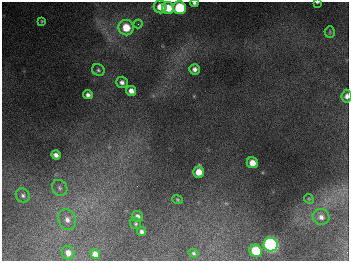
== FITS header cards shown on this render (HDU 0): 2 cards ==
NAXIS1  =                  347
NAXIS2  =                  259

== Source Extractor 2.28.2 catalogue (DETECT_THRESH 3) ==
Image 347 x 259 px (HDU 0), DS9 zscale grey, 1 PNG px = 1 image px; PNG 351 x 263 px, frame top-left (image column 1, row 259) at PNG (2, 2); each listed source drawn as its Kron ellipse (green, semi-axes under 4 px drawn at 4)
Background 672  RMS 51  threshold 153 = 3 sigma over >= 5 px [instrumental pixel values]
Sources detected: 32; all 32 listed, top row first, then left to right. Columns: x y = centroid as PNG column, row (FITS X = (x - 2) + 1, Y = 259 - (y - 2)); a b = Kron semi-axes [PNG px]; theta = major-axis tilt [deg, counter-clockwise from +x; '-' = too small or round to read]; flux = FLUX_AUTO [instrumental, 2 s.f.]
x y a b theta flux
317 2 3 2 - 3.3e+03
194 3 4 3 - 6.3e+03
160 7 6 6 - 4.4e+04
168 8 6 6 - 6.5e+04
179 8 6 6 - 2.6e+05
42 21 4 4 - 3.7e+03
138 24 4 4 - 5.6e+03
126 28 8 7 - 8.3e+04
330 32 5 5 - 4.7e+03
195 69 5 5 - 1.3e+04
98 70 6 5 - 6.8e+03
122 82 6 5 - 1.3e+04
131 91 5 5 - 2.2e+04
88 95 5 4 - 1.2e+04
346 96 6 5 - 1.4e+04
56 155 5 4 - 1.5e+04
252 163 6 5 - 3.5e+04
199 172 6 5 - 3.8e+04
60 188 8 7 - 1.3e+04
23 195 7 6 - 1.1e+04
177 199 5 4 - 4.2e+03
309 199 5 4 - 3.9e+03
137 216 6 5 - 1.3e+04
321 217 8 7 - 1.6e+04
67 220 11 8 -68 2.3e+04
136 224 5 5 - 5.5e+03
141 232 4 3 - 9.7e+03
271 245 7 6 - 1.1e+06
256 251 6 6 - 1.2e+05
68 253 7 6 - 2.0e+04
193 253 5 4 - 5.6e+03
95 254 5 5 - 2.2e+04
At the frame edge (FLAGS 8, measured only in part): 3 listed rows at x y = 317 2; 194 3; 346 96